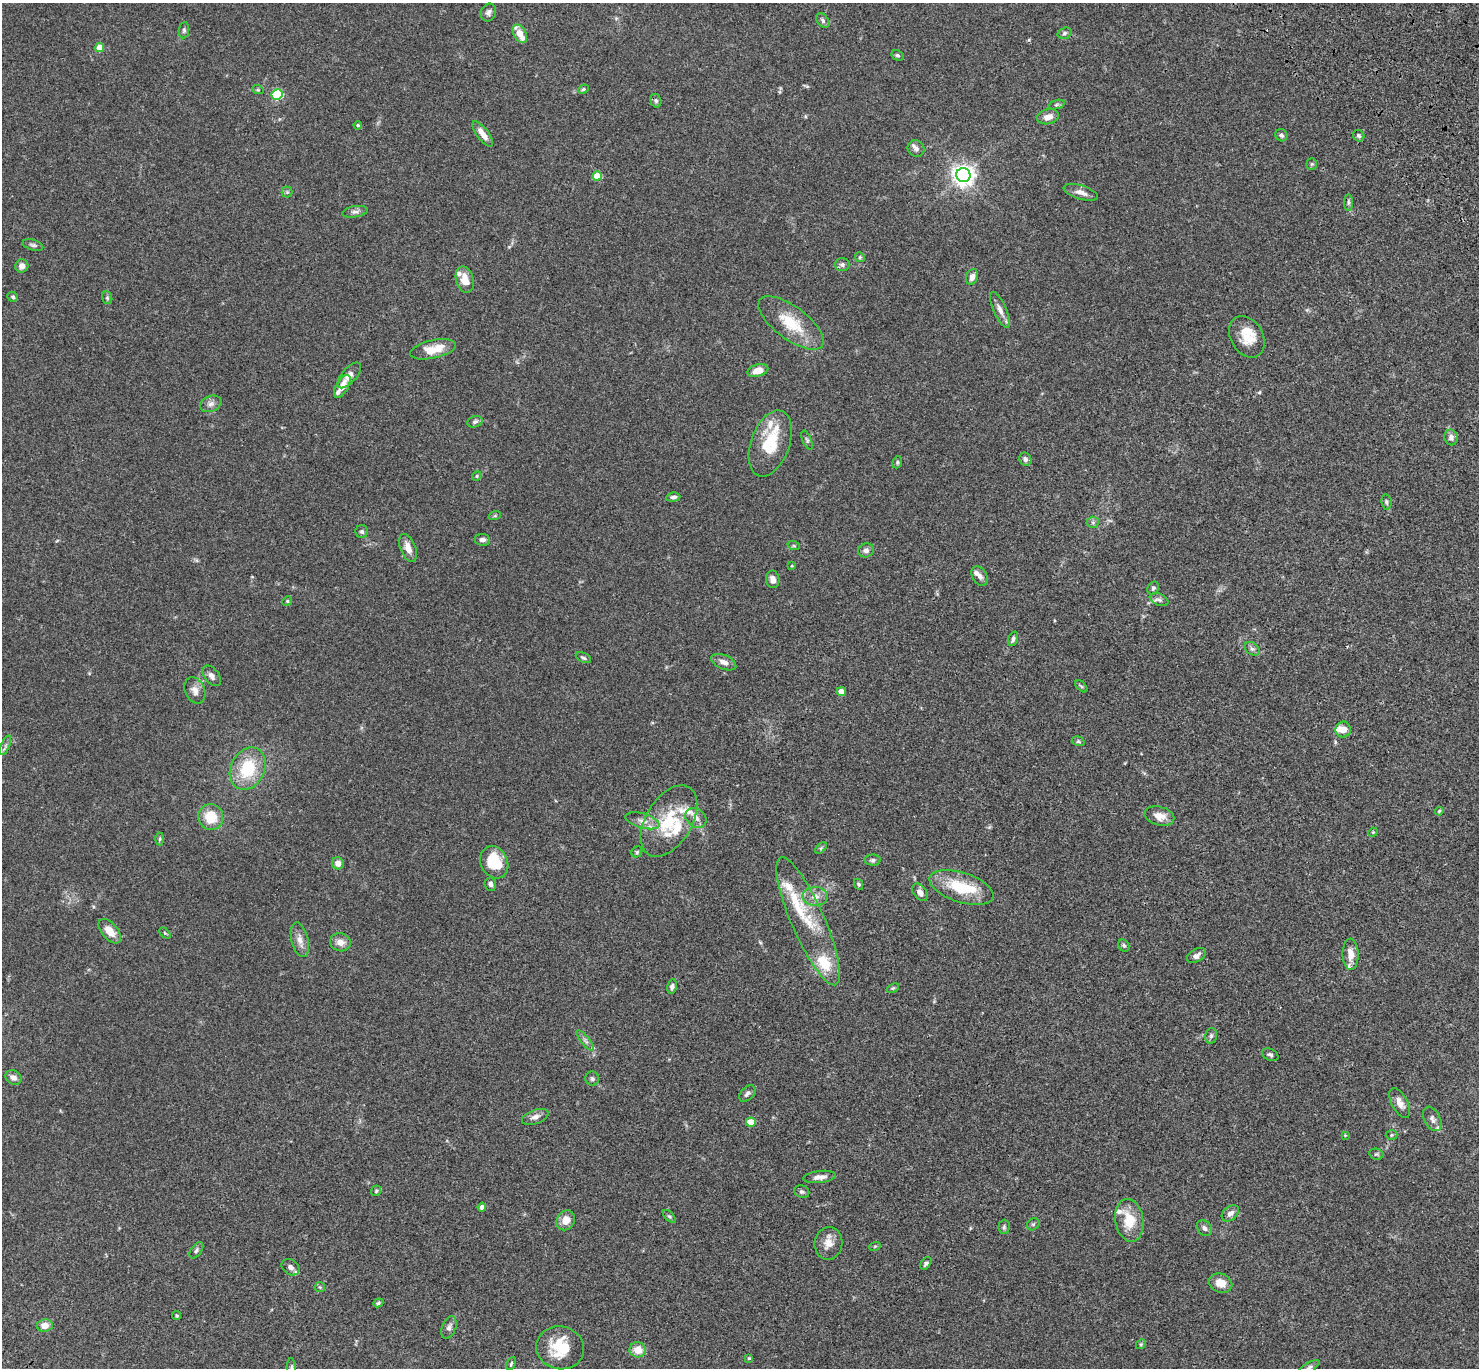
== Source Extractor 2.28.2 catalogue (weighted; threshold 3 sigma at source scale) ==
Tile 10 of 4 x 4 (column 2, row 3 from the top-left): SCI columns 1580-3056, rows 1751-3116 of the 6109 x 6091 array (HDU 1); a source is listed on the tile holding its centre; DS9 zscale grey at full resolution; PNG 1481 x 1370 px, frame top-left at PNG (2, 3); each listed source drawn as its Kron ellipse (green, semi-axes under 4 px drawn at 4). Shown black and unused: <1% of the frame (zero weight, under 3 of 4 exposures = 6% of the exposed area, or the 3 px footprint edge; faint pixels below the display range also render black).
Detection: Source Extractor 2.28.2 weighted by HDU 2 'WHT'; one run over the whole footprint, this tile lists its part. Background 0.0586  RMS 0.0052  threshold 0.0233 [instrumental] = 3 sigma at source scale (4.5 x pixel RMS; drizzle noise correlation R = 1.50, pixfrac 1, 0.05/0.05 arcsec/px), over >= 5 px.
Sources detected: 163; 1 inside a brighter object's white glare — neither listed nor drawn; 17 inside a brighter listed object's ellipse — not listed separately; the other 145 listed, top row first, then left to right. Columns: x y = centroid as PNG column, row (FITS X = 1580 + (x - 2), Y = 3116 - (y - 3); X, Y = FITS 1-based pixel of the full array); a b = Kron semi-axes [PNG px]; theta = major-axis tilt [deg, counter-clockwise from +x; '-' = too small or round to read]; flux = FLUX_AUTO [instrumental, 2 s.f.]
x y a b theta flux
488 12 9 7 66 1.8
823 20 8 5 -52 1.2
184 30 8 5 82 0.91
1065 33 7 5 18 1.1
520 34 10 6 -62 7.2
99 47 4 4 - 8.6
897 55 6 5 - 0.88
583 89 5 4 - 0.69
258 90 6 3 -18 0.58
277 95 5 5 - 43
656 101 7 5 -74 1.1
1056 105 8 3 19 0.87
1048 117 11 7 12 3.8
358 125 4 4 - 0.74
483 134 15 5 -54 4.8
1281 135 6 5 - 1.4
1359 136 6 5 - 1
916 148 9 8 - 1.9
1312 164 5 5 - 0.65
963 175 7 7 - 340
597 176 5 4 - 12
287 192 5 5 - 0.83
1081 192 18 7 -17 3.4
1348 202 8 4 -90 1.1
355 212 13 5 10 1.7
33 245 10 5 -16 1.2
860 257 5 4 - 0.69
842 264 7 6 - 1.4
22 266 6 6 - 2.6
972 277 8 5 69 2.6
465 280 13 8 -73 5.6
13 297 5 5 - 0.81
107 298 6 5 - 0.77
1000 310 20 6 -66 3.3
791 323 39 16 -37 17
1247 337 22 16 -60 9
433 349 23 9 13 10
758 370 10 6 18 5.5
349 375 16 7 49 3.5
342 386 12 6 60 5
211 404 11 7 21 2.2
475 422 8 5 18 1.2
1451 437 8 6 -80 1.9
807 440 10 4 -67 1
770 443 34 19 70 19
1025 459 7 6 - 1.7
897 462 6 4 71 0.74
477 476 5 4 - 0.6
673 497 7 4 6 1.5
1386 502 7 5 -82 0.99
495 515 6 4 20 0.63
1093 522 6 5 - 1.1
362 532 6 6 - 1.1
482 540 8 6 -6 2
794 546 6 4 -18 0.67
408 548 15 7 -69 4.1
866 550 8 7 - 1.9
792 566 3 3 - 0.44
980 576 10 7 -60 2.2
773 579 9 6 -81 2.4
1153 588 7 5 59 0.99
1159 600 10 5 -23 1.5
287 601 5 4 - 0.58
1013 639 7 4 69 1.3
1252 649 8 5 -37 1.4
583 658 8 4 -25 0.9
724 662 13 7 -23 2.9
212 676 12 7 -52 2.2
1081 686 7 3 -45 0.65
195 690 14 9 -67 3.5
841 692 4 4 - 7.1
1343 729 8 7 - 4.2
1078 741 6 4 -16 0.79
5 745 10 3 69 1.1
248 769 22 17 64 22
1439 811 4 3 - 0.54
1159 816 15 9 -14 5.1
211 817 13 12 - 11
696 818 11 9 -37 3.3
642 821 17 7 -16 3.7
669 821 39 23 59 26
1373 832 5 4 - 0.46
160 839 6 4 88 0.78
821 848 7 4 45 0.7
637 852 6 5 - 0.72
873 860 8 5 -1 1.1
494 862 17 13 -63 17
338 863 6 6 - 2.9
490 884 7 6 - 1.5
858 884 6 4 -63 0.82
961 887 33 15 -18 21
920 892 10 6 -53 2.6
815 896 12 9 -3 4.2
808 921 69 16 -66 25
110 931 14 8 -50 5.8
165 933 6 4 -45 0.63
300 940 18 8 -76 3.8
340 942 10 9 - 3.6
1124 946 6 5 - 0.84
1351 954 16 8 -89 5.3
1196 955 10 6 32 2.1
672 987 7 5 78 1.6
893 988 6 4 24 0.63
1211 1036 8 6 75 1.2
585 1041 13 4 -50 1.6
1270 1055 8 5 -25 1.1
13 1078 8 7 - 2.3
592 1079 7 7 - 1.2
747 1093 10 6 47 1.7
1400 1103 16 8 -63 3.8
535 1117 14 7 19 2.5
1432 1119 13 8 -63 2.2
751 1122 5 4 - 9.7
1345 1135 4 4 - 0.42
1391 1135 6 5 - 0.66
1376 1154 7 5 -13 0.84
820 1177 16 6 6 2.8
376 1191 5 5 - 0.67
802 1192 8 6 -22 1
482 1207 4 4 - 2
1230 1213 10 6 42 2.5
669 1216 8 4 -44 0.85
566 1220 10 8 59 5.2
1129 1220 21 14 -81 12
1033 1224 7 5 43 0.9
1004 1227 7 5 87 0.99
1204 1228 9 6 -48 1.7
828 1243 16 14 82 5.1
875 1246 6 3 19 0.56
196 1250 9 5 54 1.1
926 1263 7 4 53 1.3
290 1267 9 7 -36 2.2
1221 1283 12 9 -22 5.5
320 1287 5 5 - 0.65
378 1303 5 4 - 0.74
177 1316 4 4 - 0.72
45 1325 8 6 6 4.2
449 1327 12 7 68 2
1141 1344 5 4 - 0.61
560 1348 24 21 -12 16
638 1350 8 7 - 6.5
749 1358 4 4 - 0.7
511 1364 7 4 64 0.7
1309 1367 12 5 31 1.3
291 1368 10 4 -89 1.2
Isophote crosses this tile's border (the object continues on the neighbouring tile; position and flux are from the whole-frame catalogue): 2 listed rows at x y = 1309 1367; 291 1368